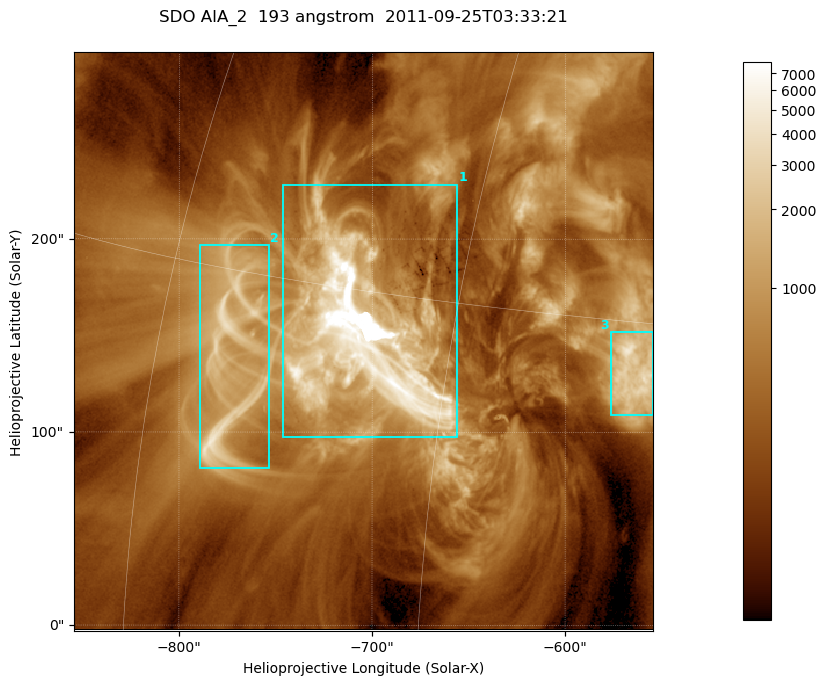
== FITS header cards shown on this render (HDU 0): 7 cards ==
TELESCOP= 'SDO     '           /
INSTRUME= 'AIA_2   '           /
WAVELNTH=                  193 /
WAVEUNIT= 'angstrom'           /
DATE-OBS= '2011-09-25T03:33:21.08' /
CTYPE1  = 'HPLN-TAN'           /
CTYPE2  = 'HPLT-TAN'           /

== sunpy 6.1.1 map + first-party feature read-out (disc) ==
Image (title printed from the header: SDO AIA_2  193 angstrom  2011-09-25T03:33:21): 499 x 499 px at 0.601 arcsec/px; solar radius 957 arcsec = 1592 px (partial field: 3.1% of the solar disc is inside the frame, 100% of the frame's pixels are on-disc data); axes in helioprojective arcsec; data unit not stated in the header (colour bar unlabelled)
Orientation: roll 0.0577 deg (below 1 deg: not rotated)
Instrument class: DISC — disc imager (sunpy class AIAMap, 193 A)
Bright regions (active regions / flare kernels): reference = the on-disc median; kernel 5 px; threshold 5 sigma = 1216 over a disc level ~364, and >= 1.15x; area >= 249 px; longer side >= 6 px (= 3.6 arcsec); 3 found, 3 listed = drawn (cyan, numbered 1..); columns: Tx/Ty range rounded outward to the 2 arcsec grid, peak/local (2 s.f.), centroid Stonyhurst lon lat
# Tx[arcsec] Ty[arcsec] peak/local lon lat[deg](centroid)
1 -748..-656 96..228 76 -49 +13
2 -790..-752 80..198 10 -56 +12
3 -578..-554 108..152 12 -37 +13